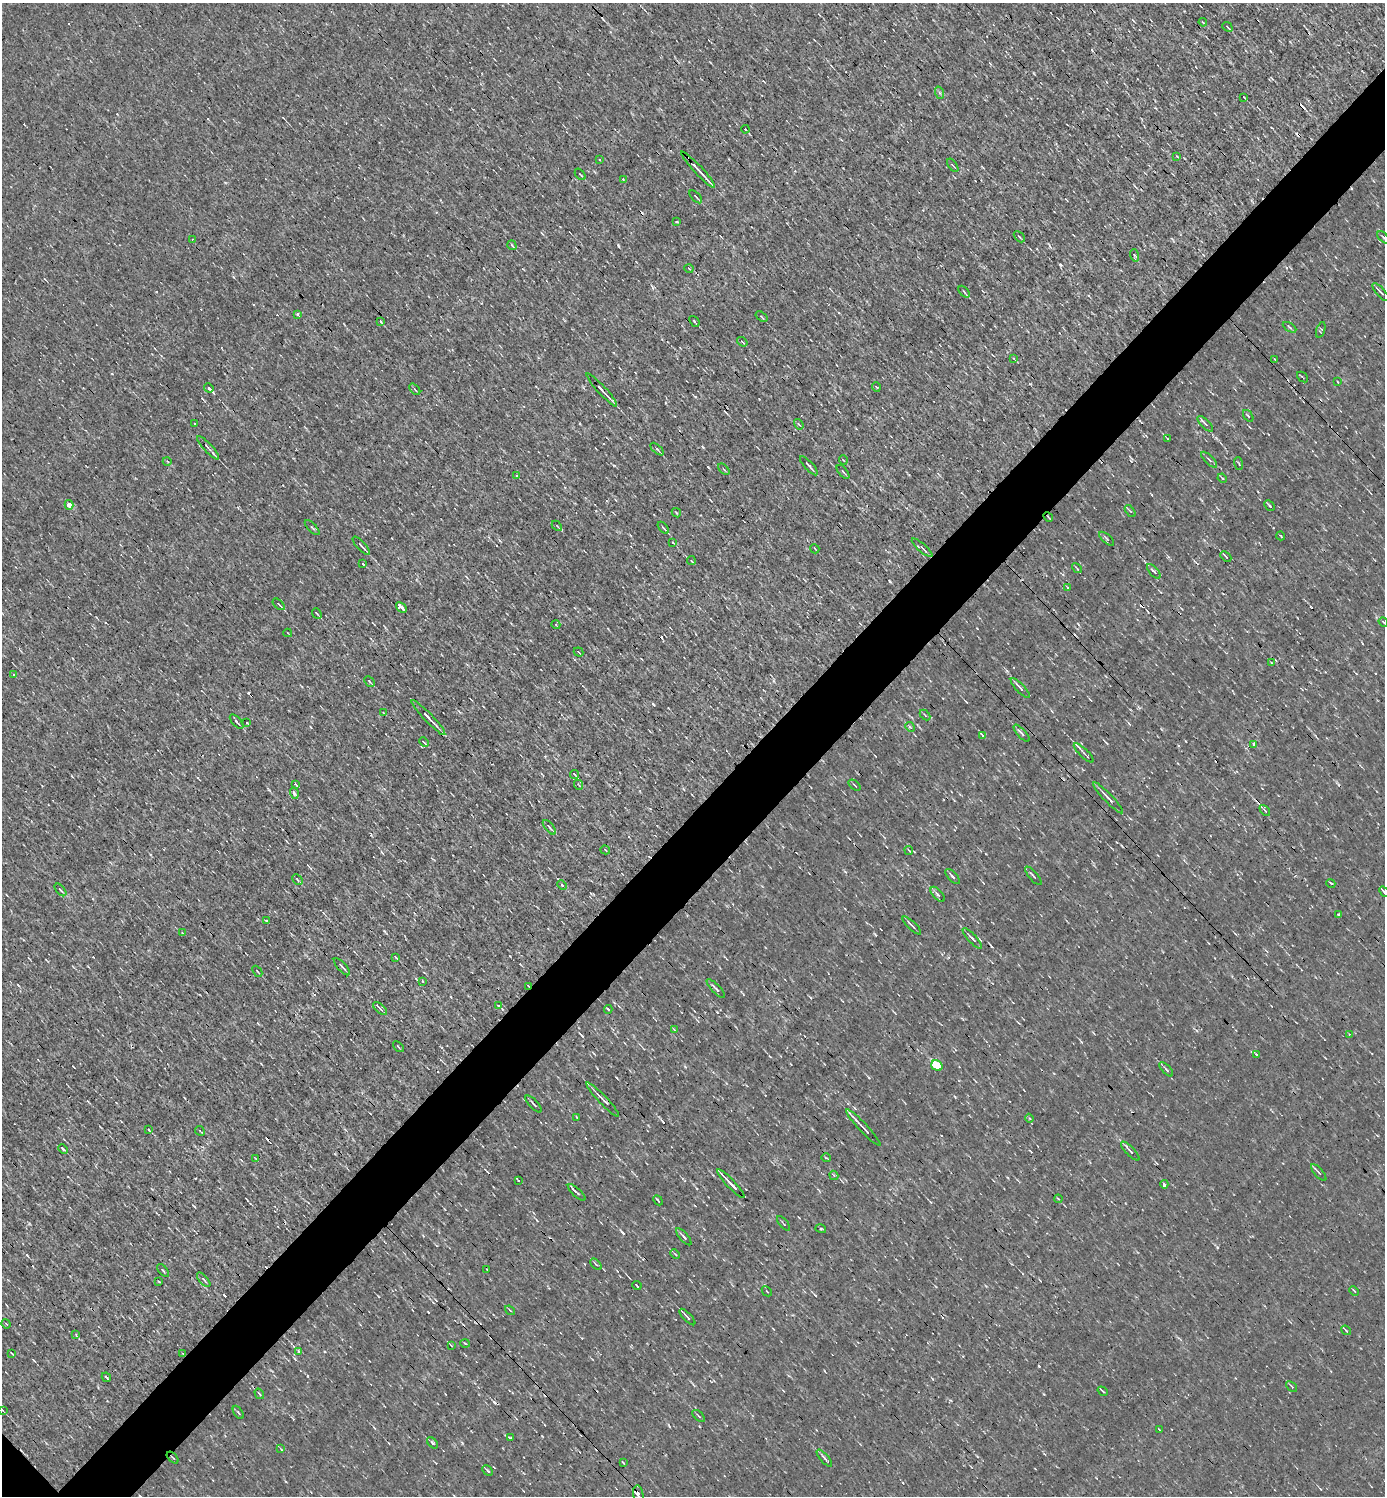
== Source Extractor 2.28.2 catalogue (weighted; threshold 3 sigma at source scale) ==
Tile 10 of 4 x 4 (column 2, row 3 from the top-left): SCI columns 1534-2916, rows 1495-2988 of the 5977 x 5977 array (HDU 1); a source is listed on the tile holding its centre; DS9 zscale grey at full resolution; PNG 1387 x 1498 px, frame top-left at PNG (2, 3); each listed source drawn as its Kron ellipse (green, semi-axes under 4 px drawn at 4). Shown black and unused: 5% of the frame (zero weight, under 3 of 4 exposures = <1% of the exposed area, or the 3 px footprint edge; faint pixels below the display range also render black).
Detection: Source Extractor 2.28.2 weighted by HDU 2 'WHT'; one run over the whole footprint, this tile lists its part. Background 0.00339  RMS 0.042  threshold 0.191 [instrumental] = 3 sigma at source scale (4.5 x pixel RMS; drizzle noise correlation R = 1.50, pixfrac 1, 0.05/0.05 arcsec/px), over >= 5 px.
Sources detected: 219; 29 cosmic-ray / hot-pixel residue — neither listed nor drawn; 1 inside a brighter listed object's ellipse — not listed separately; the other 189 listed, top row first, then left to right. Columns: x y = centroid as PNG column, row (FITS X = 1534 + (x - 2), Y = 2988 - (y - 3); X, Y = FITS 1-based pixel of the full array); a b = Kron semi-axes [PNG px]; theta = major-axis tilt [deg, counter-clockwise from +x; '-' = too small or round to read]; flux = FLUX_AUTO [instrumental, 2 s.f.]
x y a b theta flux
1203 22 4 3 - 4.3
1227 27 5 2 - 5.3
940 93 6 4 -70 6.9
1244 97 3 2 - 3.5
745 129 4 2 - 46
1177 156 3 3 - 4.7
599 159 3 3 - 8
953 165 7 2 -54 4
698 170 24 3 -47 34
580 174 6 2 -49 4.5
623 179 3 3 - 5.7
696 197 8 2 -46 7.2
677 222 4 2 - 3.9
1019 237 6 2 -45 4.6
1383 237 7 3 -45 5.7
192 239 3 2 - 3.7
512 245 5 3 - 5.5
1134 255 6 3 -71 5.3
689 269 4 3 - 3.5
964 292 7 2 -48 5.4
1381 292 11 3 -48 10
298 314 4 3 - 13
761 317 7 3 -35 4.4
694 321 6 2 -51 5.4
381 322 4 3 - 4.4
1290 327 7 4 -30 7.1
1321 330 8 4 73 5.2
742 342 5 3 - 4.8
1013 358 4 2 - 3.3
1275 359 3 2 - 2.6
1302 377 6 2 -41 4.6
1338 382 3 2 - 2.7
876 387 5 3 - 3.4
209 388 5 3 - 230
415 389 6 2 -50 4.6
602 390 22 3 -47 32
1248 416 6 3 -55 4.6
195 423 3 2 - 4.4
799 424 6 4 -56 5.6
1205 424 10 3 -46 9.1
1168 439 3 2 - 3.4
208 448 15 3 -47 12
657 449 8 3 -43 8.3
843 460 5 3 - 3.8
1209 460 10 3 -45 7.9
167 461 4 3 - 4.6
1239 464 6 2 -69 3.6
809 466 12 2 -47 11
724 469 7 2 -45 4.5
843 472 8 3 -49 5.4
516 475 3 3 - 8.9
1222 478 5 3 - 4.5
69 505 5 4 - 32
1269 505 6 2 -46 5.7
1130 511 7 3 -52 6.4
676 513 5 3 - 4
1048 517 5 2 - 3.7
557 526 6 3 -45 4.8
312 528 10 2 -45 5.6
663 528 7 3 -49 7.7
1281 536 4 2 - 3.2
1107 539 9 4 -41 8.1
673 542 3 3 - 9.5
361 546 12 3 -48 13
922 548 13 3 -41 9.9
815 549 5 2 - 4
1226 556 6 3 -43 7.2
691 561 4 3 - 4.8
363 564 3 3 - 9.6
1077 568 6 3 -40 4.4
1154 571 9 3 -48 9.3
1067 587 4 4 - 5.6
279 604 7 3 -44 6.9
401 608 6 3 -44 1400
317 613 5 2 - 4
1383 622 5 2 - 4
556 625 4 3 - 3.4
288 633 4 2 - 3.3
578 652 5 2 - 3.4
1271 663 3 2 - 3.7
14 675 3 3 - 11
369 681 6 2 -46 4.7
1020 688 13 3 -46 16
384 713 4 2 - 3.5
925 715 6 3 -45 4.9
428 718 24 3 -46 27
237 722 9 3 -47 7.9
247 723 3 3 - 9.2
910 727 5 4 - 6
1022 733 11 3 -48 13
983 735 3 3 - 26
424 742 5 3 - 4
1253 744 4 3 - 5.7
1084 753 13 3 -43 13
575 775 4 2 - 4.8
295 784 4 3 - 12
579 785 5 3 - 3.9
855 785 7 2 -40 3.9
294 793 6 3 -73 7.9
1108 798 21 3 -46 19
1265 810 6 2 -45 4.4
549 827 9 3 -50 6.8
605 850 5 3 - 3.9
909 850 4 2 - 3.9
952 876 9 3 -47 10
1033 876 12 2 -50 6.5
297 880 6 3 -44 5.9
1331 883 5 3 - 11
562 885 5 3 - 5.7
60 890 7 3 -49 5.8
1384 892 6 3 -50 7.6
938 894 9 4 -48 11
1338 915 3 3 - 30
266 920 4 2 - 4
912 925 12 2 -44 12
182 933 3 3 - 2.8
972 938 13 3 -47 14
396 957 4 2 - 5
342 967 11 3 -47 9.8
257 971 6 2 -49 5.3
422 981 3 3 - 3.7
528 986 3 2 - 2.7
716 989 12 3 -47 10
498 1005 3 2 - 3.5
380 1008 8 3 -39 10
608 1009 4 2 - 7.9
674 1030 4 3 - 3.8
1349 1034 4 3 - 3.6
398 1047 6 2 -45 4.4
1257 1055 3 3 - 14
937 1066 6 5 - 190
1166 1069 9 3 -46 7.6
603 1099 23 3 -46 20
534 1104 11 2 -47 7.1
577 1117 3 3 - 3.9
1029 1118 4 4 - 6.2
863 1128 25 3 -47 31
148 1129 4 3 - 11
200 1131 5 2 - 3.8
63 1149 5 3 - 5
1130 1151 12 4 -46 12
255 1158 3 2 - 2.8
826 1158 5 3 - 3.5
1319 1173 10 3 -49 7.4
834 1175 5 4 - 6
518 1181 3 3 - 5.4
731 1184 19 2 -46 32
1164 1184 4 3 - 28
577 1192 11 3 -43 9.1
1058 1199 4 3 - 5.6
658 1200 5 2 - 7.5
783 1223 9 3 -50 6
821 1229 5 3 - 4.6
684 1237 11 3 -49 10
675 1254 5 3 - 4.1
596 1264 7 2 -44 4.4
163 1270 7 2 -50 4.7
487 1270 3 2 - 3.4
204 1280 9 3 -48 7.7
159 1282 3 2 - 2.7
637 1286 5 2 - 7.8
767 1291 6 2 -45 2.9
1354 1291 5 3 - 4.8
510 1310 5 3 - 4
687 1317 10 3 -46 10
6 1324 5 4 - 4.3
1346 1330 5 3 - 4.6
76 1335 3 2 - 3.4
465 1343 5 3 - 4.2
451 1345 4 2 - 3.3
299 1351 4 3 - 7.4
11 1353 4 2 - 5.4
183 1354 4 2 - 3.3
106 1377 5 2 - 5.3
1292 1386 6 3 -42 4.9
1103 1391 5 3 - 6.2
259 1394 5 3 - 4.7
2 1410 3 3 - 3.5
238 1412 7 3 -55 5.4
699 1416 7 3 -42 6.1
1159 1429 4 2 - 3
511 1438 3 3 - 6.3
432 1443 7 4 -46 7.3
281 1449 4 3 - 3.5
173 1458 7 3 -44 5.7
824 1458 11 3 -49 8.7
623 1463 4 3 - 4.9
488 1471 6 3 -46 7.2
638 1494 9 5 -81 18
Overlapping masked pixels (flux is a lower limit): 5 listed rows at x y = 1048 517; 1108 798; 528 986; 183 1354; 173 1458
Isophote crosses this tile's border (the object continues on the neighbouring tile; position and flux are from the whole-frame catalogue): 3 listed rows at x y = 1384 892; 2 1410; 638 1494
Unlisted compact peaks at least as high as the median listed source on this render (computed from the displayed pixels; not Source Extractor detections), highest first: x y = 653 704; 618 245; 890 581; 1217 1247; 623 1233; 1030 384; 462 1443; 708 467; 27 1255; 703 447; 428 1312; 1060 264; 29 1224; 542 1436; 307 1376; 955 1097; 269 790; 614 465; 695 397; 384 931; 669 1426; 510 956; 717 1012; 1007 671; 875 934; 194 1206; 685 1067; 1044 1394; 112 374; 582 1036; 1131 461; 378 1296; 774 681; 1186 741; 224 1295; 950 1400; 311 727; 1216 438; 1050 247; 18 985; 1078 624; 759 399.